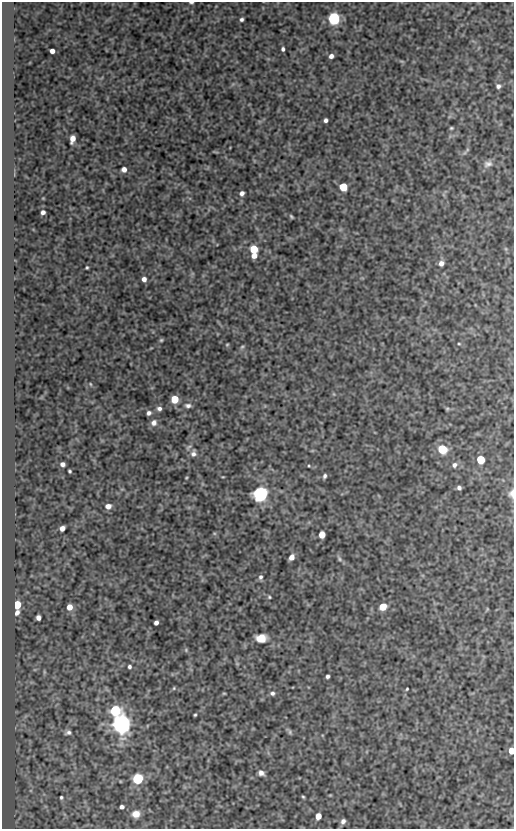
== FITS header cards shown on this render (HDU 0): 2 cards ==
NAXIS1  =                  512
NAXIS2  =                  827

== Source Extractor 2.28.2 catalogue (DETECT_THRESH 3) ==
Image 512 x 827 px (HDU 0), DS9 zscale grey, 1 PNG px = 1 image px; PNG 516 x 831 px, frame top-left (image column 1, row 827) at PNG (2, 2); no overlay
Background 2670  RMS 2.1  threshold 6.37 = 3 sigma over >= 5 px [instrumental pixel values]
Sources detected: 82; all 82 listed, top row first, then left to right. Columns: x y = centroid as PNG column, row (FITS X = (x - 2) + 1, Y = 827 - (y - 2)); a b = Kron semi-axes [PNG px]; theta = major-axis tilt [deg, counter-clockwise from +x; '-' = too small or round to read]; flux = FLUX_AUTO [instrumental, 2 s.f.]
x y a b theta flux
191 3 4 2 - 200
334 18 6 5 - 28000
242 19 4 3 - 300
283 49 4 3 - 310
52 51 4 4 - 690
331 56 5 4 - 540
498 86 5 5 - 420
326 120 4 4 - 380
451 128 4 4 - 180
72 139 7 4 76 1200
467 150 9 4 45 250
215 152 8 2 -11 140
488 164 12 9 15 690
124 169 5 5 - 710
343 187 5 5 - 5200
242 193 5 4 - 530
43 212 4 4 - 510
291 217 5 3 - 190
254 249 5 5 - 4700
254 256 5 4 - 1000
441 263 6 5 - 770
87 268 3 3 - 170
144 279 4 4 - 670
161 340 4 4 - 180
459 344 5 3 - 140
227 345 4 4 - 150
242 347 6 5 - 220
90 384 5 3 - 120
174 399 5 5 - 4000
188 406 8 5 -2 410
159 408 6 5 - 410
447 409 5 5 - 190
149 413 5 4 - 390
154 423 8 7 - 630
442 449 6 5 - 6800
193 453 10 7 77 580
480 459 5 5 - 5200
62 464 4 4 - 510
454 465 7 6 - 500
309 466 5 3 - 150
70 471 4 3 - 190
325 476 5 4 - 310
223 477 5 3 - 110
186 478 4 3 - 130
459 488 4 4 - 380
261 494 6 6 - 50000
512 494 11 7 88 670
108 506 6 6 - 900
62 528 5 4 - 930
322 535 5 5 - 2200
291 557 6 4 59 990
339 559 9 5 -47 320
261 577 6 5 - 330
269 597 4 4 - 170
17 605 5 5 - 6200
69 607 5 5 - 1400
383 607 5 5 - 3100
17 612 7 5 67 500
38 618 5 4 - 630
156 623 4 4 - 550
261 638 8 6 2 2700
186 650 6 4 -49 180
129 667 4 4 - 280
327 676 4 3 - 310
174 688 5 4 - 160
407 689 3 2 - 140
224 693 5 3 - 130
272 693 5 5 - 350
115 710 6 6 - 15000
195 715 3 2 - 160
122 724 7 7 - 82000
68 732 7 5 23 380
290 732 8 5 -62 260
511 751 5 4 - 1900
261 773 7 6 - 620
138 779 5 5 - 16000
61 797 4 3 - 210
303 797 4 3 - 180
122 807 4 4 - 490
136 814 7 6 - 1300
318 816 5 5 - 1700
343 821 6 5 - 540
At the frame edge (FLAGS 8, measured only in part): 3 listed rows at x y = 191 3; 512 494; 511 751